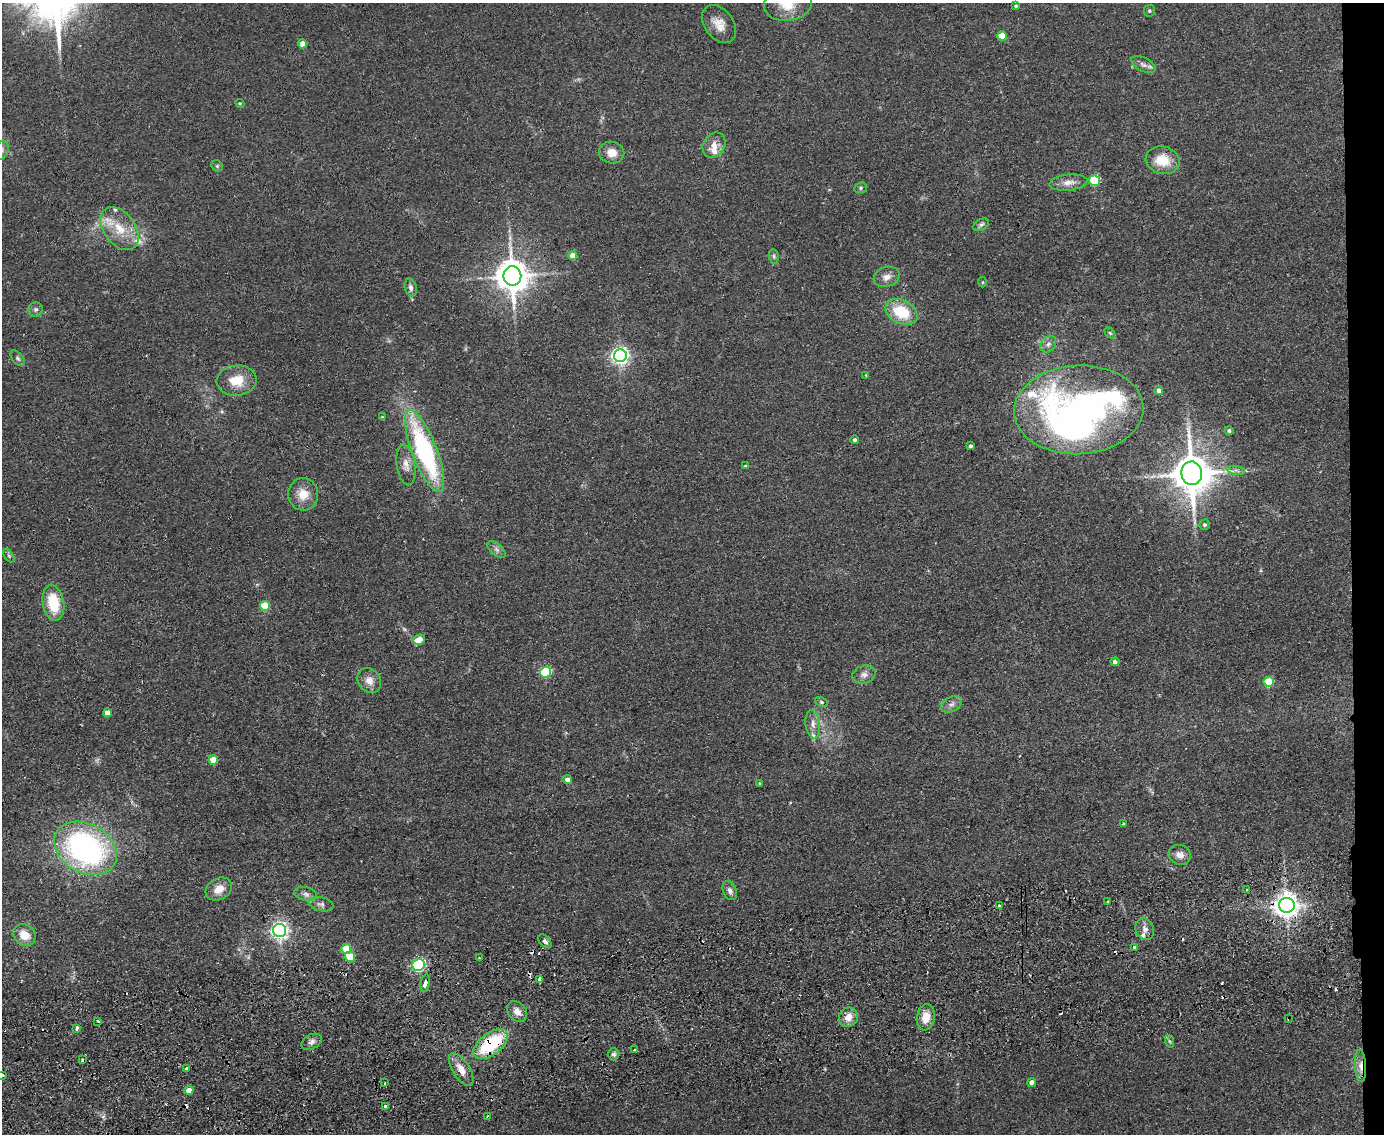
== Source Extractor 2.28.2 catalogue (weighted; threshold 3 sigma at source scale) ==
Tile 6 of 3 x 4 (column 3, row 2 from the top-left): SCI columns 2899-4280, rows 2323-3454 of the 4520 x 4643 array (HDU 1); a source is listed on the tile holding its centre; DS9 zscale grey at full resolution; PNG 1386 x 1136 px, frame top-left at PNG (2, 3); each listed source drawn as its Kron ellipse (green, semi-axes under 4 px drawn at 4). Shown black and unused: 2% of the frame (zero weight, under 2 of 3 exposures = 3% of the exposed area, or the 3 px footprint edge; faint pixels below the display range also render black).
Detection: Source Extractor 2.28.2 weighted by HDU 2 'WHT'; one run over the whole footprint, this tile lists its part. Background 0.0804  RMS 0.0083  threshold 0.0372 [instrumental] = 3 sigma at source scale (4.5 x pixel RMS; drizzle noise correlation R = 1.50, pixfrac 1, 0.05/0.05 arcsec/px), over >= 5 px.
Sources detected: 129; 2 too faint to see at this stretch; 3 inside a brighter object's white glare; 12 cosmic-ray / hot-pixel residue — neither listed nor drawn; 7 inside a brighter listed object's ellipse — not listed separately; the other 105 listed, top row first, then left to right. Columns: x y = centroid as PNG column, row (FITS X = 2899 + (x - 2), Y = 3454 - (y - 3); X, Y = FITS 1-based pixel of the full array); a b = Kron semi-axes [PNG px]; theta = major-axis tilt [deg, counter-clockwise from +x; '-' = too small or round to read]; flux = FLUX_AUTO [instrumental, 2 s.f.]
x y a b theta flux
788 4 24 17 9 24
1016 6 4 4 - 1.2
1149 11 6 5 - 1.4
719 24 21 14 -53 11
1002 36 5 5 - 18
302 44 4 4 - 10
1143 65 13 6 -28 3.9
240 103 5 4 - 1
714 145 13 10 58 7.9
2 150 9 6 74 2.8
612 153 12 11 - 9
1163 160 17 13 -14 19
217 166 6 5 - 1.3
1094 181 5 5 - 58
1068 182 19 8 6 7.1
861 188 6 5 - 1.4
981 225 8 5 28 2.2
120 229 24 15 -54 22
573 256 4 4 - 11
774 256 7 5 -82 1.7
512 276 9 9 - 1700
887 277 13 10 19 6
983 282 5 3 - 0.78
411 287 9 6 -75 3.2
36 309 7 7 - 2.4
901 312 17 11 -26 30
1110 333 6 4 -45 1.1
1048 344 9 7 51 3.3
620 356 6 6 - 320
18 358 9 5 -52 2
866 375 3 3 - 0.72
237 380 20 15 5 18
1159 390 4 4 - 3.4
1079 410 65 44 3 280
382 417 4 3 - 0.67
1229 431 4 4 - 1.8
854 440 4 4 - 2
971 446 4 3 - 2.1
424 451 44 12 -69 140
406 465 21 9 -81 7.4
745 466 4 3 - 0.84
1236 471 9 4 -9 1.9
1192 473 12 10 -83 2600
303 494 16 15 - 13
1205 525 5 5 - 1.6
497 549 11 6 -42 3
9 556 7 4 -58 1.5
53 603 18 10 -80 29
265 606 5 5 - 30
419 640 6 5 - 16
1115 662 4 4 - 2.7
546 672 5 5 - 72
864 675 12 9 18 4.6
369 680 13 11 -56 7.5
1269 682 5 5 - 31
821 702 7 4 -27 1.2
952 704 11 7 29 3.7
107 713 4 4 - 6.7
813 724 14 7 -82 5.7
213 760 5 4 - 18
567 780 4 4 - 3.7
759 783 3 3 - 1
1123 823 3 3 - 0.75
85 848 33 24 -30 210
1180 855 11 9 -19 6.3
219 889 14 10 29 9.2
1247 889 3 2 - 1.2
730 890 10 6 -69 3.5
306 894 11 6 -13 3.6
1108 902 3 2 - 1.1
321 904 12 7 -12 3.4
1287 905 8 7 - 780
999 906 3 2 - 0.87
1145 929 11 9 -67 4.6
280 930 6 6 - 320
24 935 12 10 -40 11
545 941 8 5 -48 2.4
1134 947 3 3 - 3.6
346 949 5 5 - 22
350 957 5 5 - 27
479 958 3 3 - 0.66
419 965 6 6 - 150
540 979 4 3 - 29
425 983 9 4 78 5.3
517 1012 11 8 -48 6.5
848 1017 10 9 - 8.8
926 1017 13 9 83 12
1289 1019 3 2 - 1
98 1021 3 3 - 1.4
77 1028 3 3 - 3.2
1169 1041 6 4 -70 1.4
312 1042 11 7 28 3.7
491 1044 20 11 38 60
635 1050 3 3 - 2.4
614 1054 6 5 - 2.1
82 1060 3 3 - 1.3
1360 1066 16 5 -87 6.1
186 1068 4 3 - 2.7
461 1069 19 8 -58 10
2 1075 3 3 - 2.9
1032 1082 4 4 - 3.5
385 1083 3 3 - 0.8
189 1090 4 4 - 8.6
385 1106 3 3 - 6.6
487 1116 3 3 - 1.4
Overlapping masked pixels (flux is a lower limit): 5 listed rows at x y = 1287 905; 425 983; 1289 1019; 491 1044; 1360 1066
Isophote crosses this tile's border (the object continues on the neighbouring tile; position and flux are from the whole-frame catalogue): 3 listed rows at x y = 788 4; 2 150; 2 1075